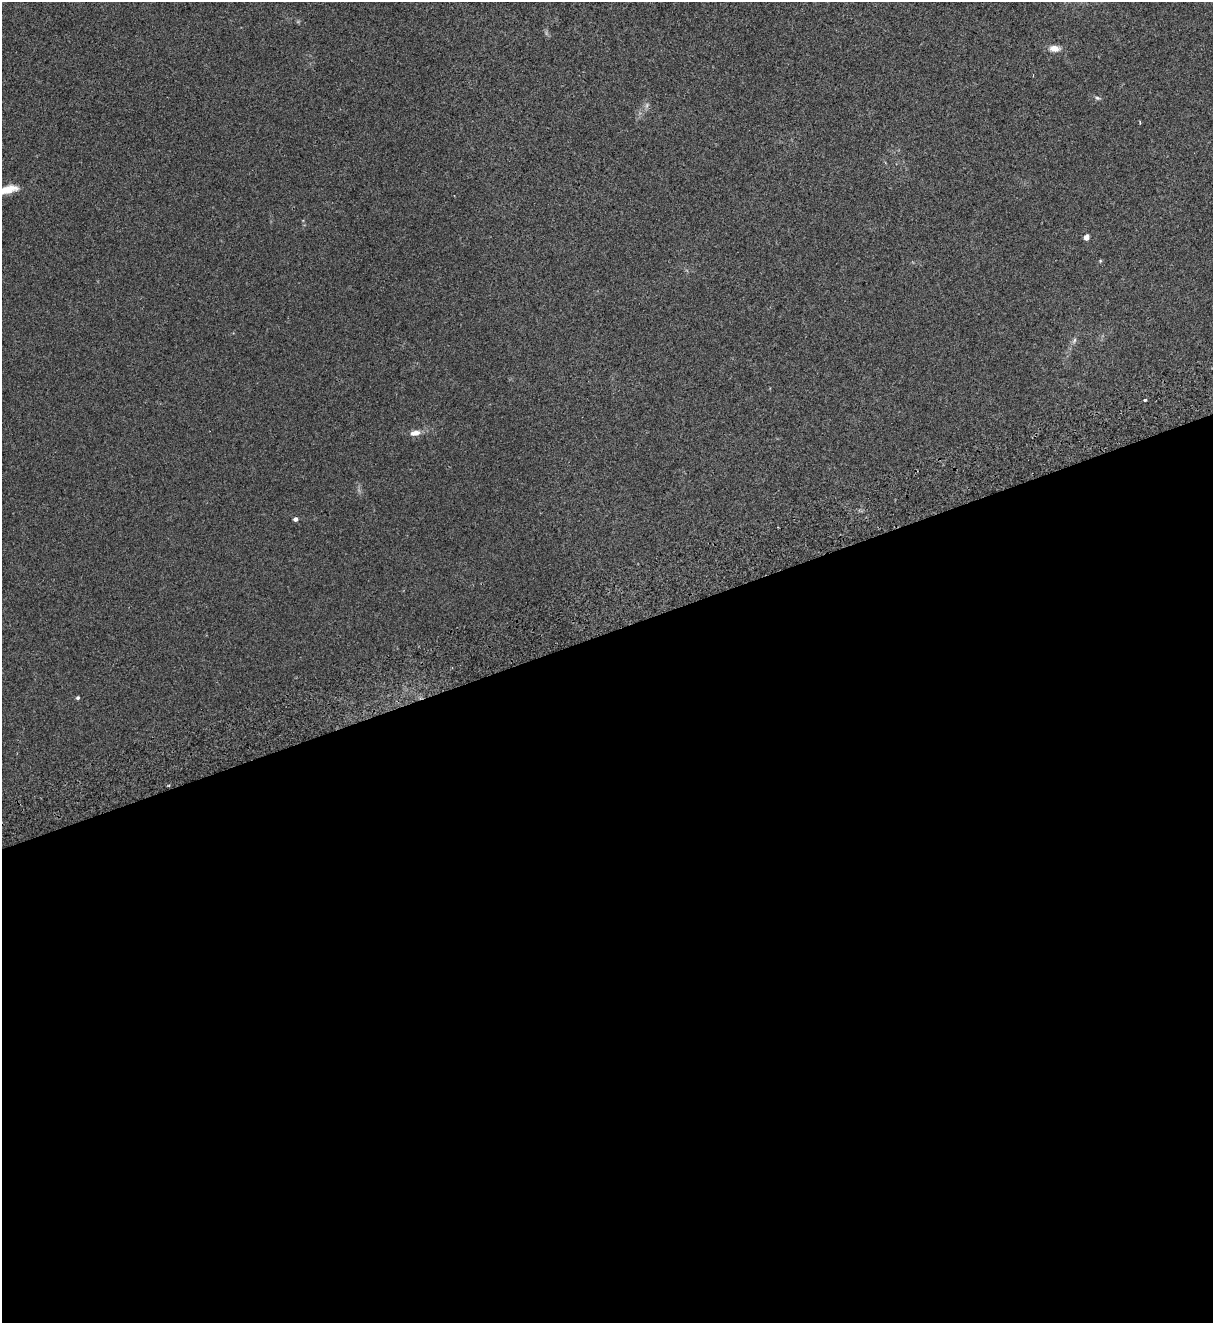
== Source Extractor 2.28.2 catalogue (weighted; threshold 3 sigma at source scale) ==
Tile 15 of 4 x 4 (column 3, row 4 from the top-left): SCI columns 2598-3808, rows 59-1379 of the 5314 x 5399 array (HDU 1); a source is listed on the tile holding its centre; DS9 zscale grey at full resolution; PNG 1215 x 1325 px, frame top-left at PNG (2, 2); no overlay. Shown black and unused: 52% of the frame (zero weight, under 2 of 3 exposures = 3% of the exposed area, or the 3 px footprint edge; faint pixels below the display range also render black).
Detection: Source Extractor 2.28.2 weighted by HDU 2 'WHT'; one run over the whole footprint, this tile lists its part. Background 0.0624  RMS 0.007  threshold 0.0316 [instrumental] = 3 sigma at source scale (4.5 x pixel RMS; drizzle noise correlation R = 1.50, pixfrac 1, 0.05/0.05 arcsec/px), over >= 5 px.
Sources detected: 11; all 11 listed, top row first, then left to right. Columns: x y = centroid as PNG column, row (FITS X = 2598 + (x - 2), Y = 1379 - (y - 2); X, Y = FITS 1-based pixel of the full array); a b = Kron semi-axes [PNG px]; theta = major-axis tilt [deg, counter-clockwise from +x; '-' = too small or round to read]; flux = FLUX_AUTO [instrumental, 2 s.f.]
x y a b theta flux
1054 48 11 7 -3 5.5
1097 98 7 5 -21 1.3
647 105 7 4 72 1.3
1140 122 4 3 - 0.6
7 190 26 8 13 12
1086 237 4 4 - 6.5
1074 340 8 5 70 1.5
1144 400 3 3 - 1
415 433 13 6 11 4.5
295 519 4 4 - 2.8
78 698 4 4 - 1.1
Isophote crosses this tile's border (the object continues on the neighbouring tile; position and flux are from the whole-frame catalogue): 1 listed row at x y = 7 190